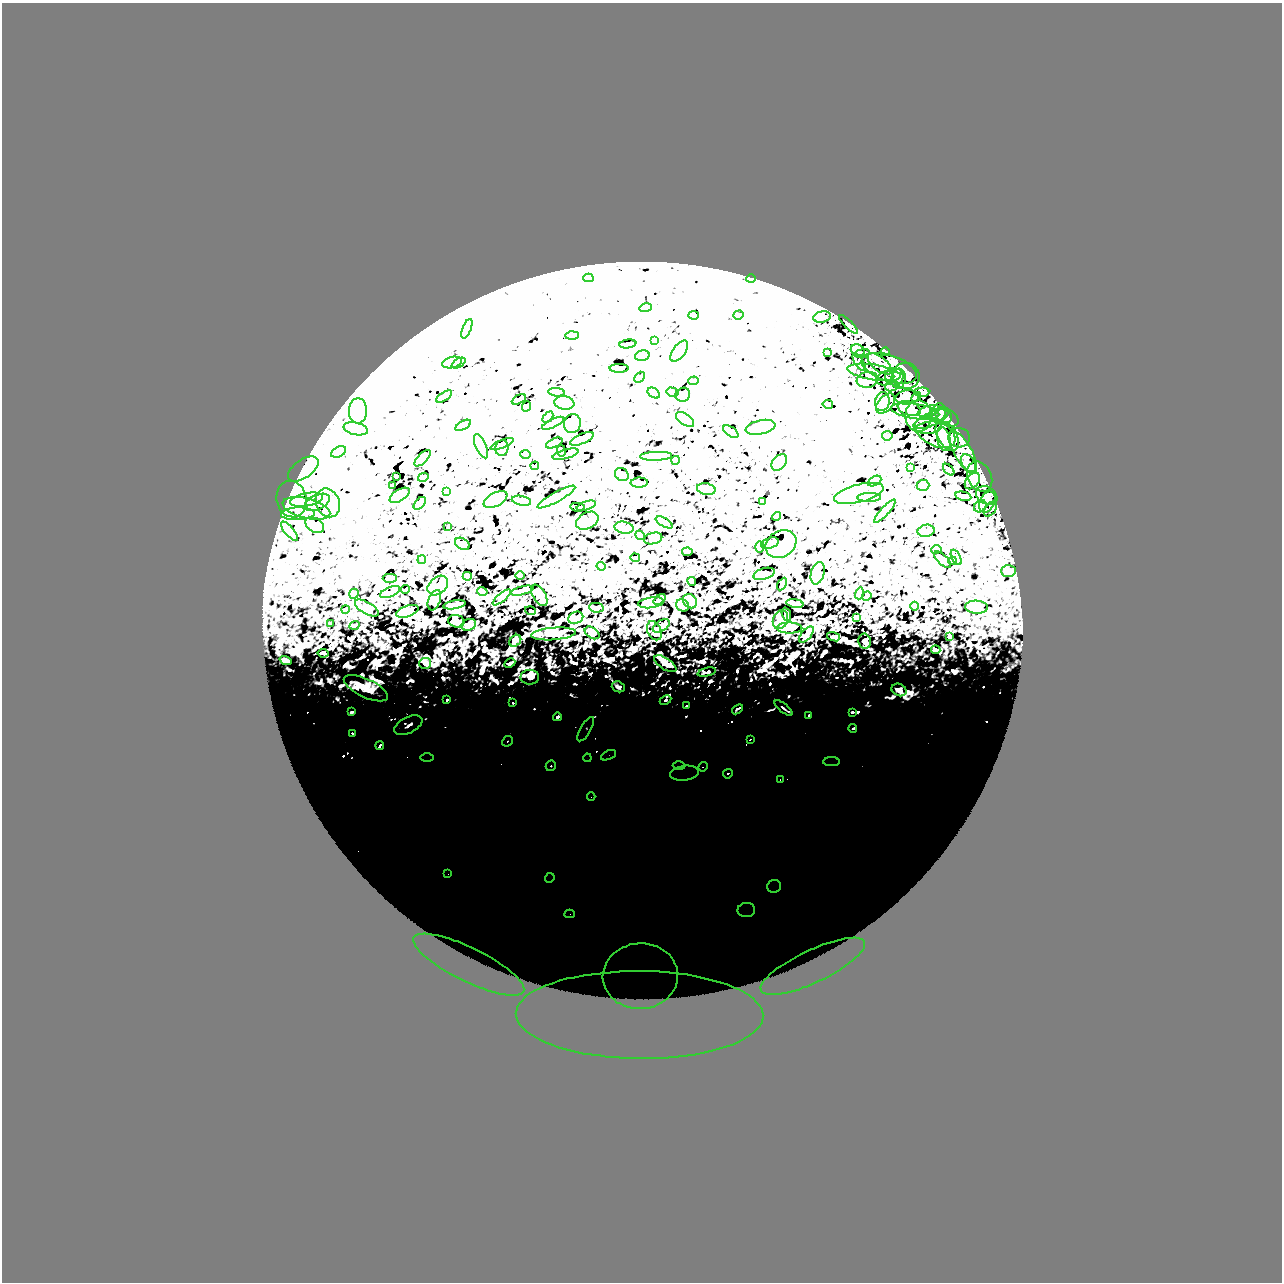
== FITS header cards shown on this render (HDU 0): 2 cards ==
NAXIS1  =                 1280
NAXIS2  =                 1280

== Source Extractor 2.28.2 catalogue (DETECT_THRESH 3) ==
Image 1280 x 1280 px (HDU 0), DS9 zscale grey, 1 PNG px = 1 image px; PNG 1284 x 1284 px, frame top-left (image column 1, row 1280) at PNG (2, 3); each listed source drawn as its Kron ellipse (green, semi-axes under 4 px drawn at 4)
Background 0.872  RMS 0.057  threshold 0.171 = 3 sigma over >= 5 px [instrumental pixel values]
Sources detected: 241; all 241 listed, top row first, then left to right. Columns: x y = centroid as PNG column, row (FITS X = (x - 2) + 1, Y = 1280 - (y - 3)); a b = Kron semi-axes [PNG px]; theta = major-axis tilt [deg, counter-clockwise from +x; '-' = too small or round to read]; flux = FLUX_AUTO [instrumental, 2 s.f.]
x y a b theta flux
588 278 5 4 - 4.7
751 279 5 3 - 3.8
646 308 6 3 10 4.7
694 315 5 3 - 5.9
739 315 5 4 - 4.2
822 317 9 5 10 12
848 324 12 3 -45 7.3
467 329 10 4 68 8.8
572 335 7 4 1 5.9
654 340 3 2 - 2.8
628 344 8 3 9 12
858 350 7 5 -22 9
679 351 12 6 53 13
885 352 5 4 - 9
827 353 4 4 - 4.7
862 353 8 4 9 6.3
642 355 7 5 13 7.6
859 362 10 4 -57 8.1
452 363 10 5 13 12
459 363 8 4 29 12
880 364 14 7 -39 25
619 368 9 3 0 15
889 368 29 13 -19 81
874 372 27 8 -9 40
906 376 14 13 - 30
639 377 6 4 45 5.6
894 377 9 8 - 21
885 378 9 7 22 13
898 379 10 7 82 21
867 380 11 8 9 15
694 381 5 4 - 4.8
892 386 7 5 23 10
556 392 8 4 -7 8.8
672 392 6 4 -14 5.4
922 392 7 4 3 17
654 393 7 4 -33 6.4
683 395 7 6 - 11
444 397 9 3 33 6.3
907 397 12 7 5 15
916 397 5 4 - 9.8
519 399 7 3 28 9.6
882 402 9 7 78 15
564 403 10 6 -9 15
828 404 5 3 - 9
886 404 11 7 48 18
527 406 5 3 - 2.8
909 409 12 7 -20 14
358 411 12 9 90 24
915 411 24 7 -8 30
929 411 11 5 17 17
939 412 9 7 80 15
918 416 15 13 89 45
941 416 11 7 -9 21
548 417 6 4 46 5.2
947 417 13 8 -30 18
685 419 10 5 -36 10
931 419 19 6 24 31
553 423 12 4 25 11
572 424 9 8 - 17
463 425 8 4 30 5.6
761 427 15 7 13 22
929 428 13 6 7 13
356 429 12 6 -12 14
731 432 9 4 -35 7.3
935 433 22 13 -28 63
887 436 5 4 - 6.5
947 436 16 9 -59 49
959 438 11 9 -6 20
582 439 12 5 24 37
944 439 12 6 -76 40
554 443 9 4 24 13
502 444 12 4 22 11
481 446 13 5 -66 12
502 448 8 6 78 8.3
561 451 6 4 -81 5.9
339 452 8 5 26 8.6
963 452 23 9 -62 50
525 454 5 3 - 3.3
566 454 13 4 15 12
656 456 16 3 2 19
423 458 10 4 45 20
676 460 4 3 - 3.3
779 462 9 6 50 12
969 463 10 6 -56 14
535 466 4 3 - 3.9
911 467 2 2 - 2.7
303 469 17 9 35 36
949 470 7 3 -47 9
622 474 7 6 - 17
396 476 3 2 - 3.5
423 477 5 4 - 13
980 477 16 12 -64 34
874 481 7 4 27 6.3
972 481 9 6 51 14
639 483 8 5 2 7.9
393 485 3 2 - 2.4
923 485 6 5 - 12
706 489 9 6 -10 10
447 492 3 3 - 2.6
859 493 25 9 14 39
400 495 11 5 32 18
987 495 11 8 -31 16
963 496 8 4 -12 10
556 497 21 5 29 20
869 497 12 4 1 12
291 499 18 15 -76 53
496 499 13 6 28 17
307 500 16 6 11 26
521 501 10 5 -10 14
762 501 3 3 - 2.9
317 502 13 7 24 28
987 502 11 7 65 17
328 503 15 11 -67 35
420 503 7 4 49 13
586 506 10 3 17 7.6
980 506 7 5 45 8.3
578 507 7 3 -11 11
306 508 24 10 -14 52
990 509 8 5 55 11
885 511 15 4 47 11
298 514 17 6 2 27
777 516 5 3 - 4.7
587 521 12 8 28 21
664 522 9 4 -29 8.1
315 525 10 7 -33 14
448 526 2 2 - 3.1
624 528 9 6 -12 10
289 531 12 4 -49 12
926 531 8 6 12 11
640 535 5 3 - 6.9
653 538 9 5 14 8.9
770 543 9 5 16 11
462 544 8 5 -31 9.7
781 544 16 13 32 42
760 547 6 4 90 4.5
936 549 5 3 - 3.8
687 552 5 3 - 5.5
956 557 8 4 -64 6.4
635 558 5 3 - 8.8
422 560 4 3 - 3.7
943 560 10 5 -44 10
952 561 4 3 - 2.9
601 566 4 4 - 4.3
1008 571 7 6 - 9.4
818 573 11 6 75 15
764 574 11 5 17 12
520 575 5 3 - 3.2
467 576 4 3 - 6.8
390 578 7 4 0 8.3
692 581 5 3 - 6.3
782 584 7 3 59 3.8
438 586 11 8 41 22
405 590 4 2 - 4.7
482 591 5 3 - 4.9
522 591 12 3 13 11
390 592 11 4 23 14
859 593 6 3 72 4.8
354 594 5 4 - 4.3
539 595 12 6 -59 10
867 596 5 4 - 4.2
502 597 11 4 40 8.2
660 599 7 3 38 7.6
434 600 10 6 68 12
690 601 8 6 -45 12
651 603 13 5 8 15
795 603 8 4 -8 7.2
454 605 11 3 10 6.7
682 605 6 6 - 8.1
915 606 4 3 - 3.1
976 607 11 6 -2 17
367 608 13 6 -30 13
596 608 7 4 -9 6
345 609 4 4 - 5.2
407 611 12 5 20 16
530 611 5 3 - 5.5
786 614 7 4 -71 8.4
856 617 3 3 - 8.2
576 618 8 6 23 11
780 620 10 7 69 16
456 621 8 6 -13 8.2
331 623 2 2 - 2.8
354 625 5 2 - 3.5
469 625 8 5 20 8.7
661 626 9 5 32 13
789 628 13 5 0 13
654 631 10 6 -64 12
592 633 8 5 -35 7.6
553 634 22 6 5 22
806 634 10 5 50 11
833 637 6 4 -18 4.9
949 637 3 3 - 7.4
515 641 7 5 45 6.8
865 641 7 6 - 8
936 650 4 3 - 6.5
323 653 5 2 - 6.8
286 660 6 3 -19 4.9
425 663 6 5 - 7
510 663 6 3 27 4.8
665 664 13 5 -33 15
707 672 9 4 13 6.5
530 677 9 7 1 13
618 687 7 5 -21 6.6
366 688 24 9 -25 31
899 690 8 6 -28 13
447 700 2 2 - 2.8
665 700 6 4 28 6
513 703 3 2 - 2.7
687 706 3 2 - 3.6
783 708 11 3 -40 9
737 709 6 2 39 6.3
352 712 3 2 - 3.5
852 712 4 3 - 3.9
809 715 3 2 - 2.5
557 717 4 3 - 5.2
408 725 15 8 26 20
853 728 4 3 - 4.8
586 729 14 5 60 15
352 734 3 2 - 3.5
750 740 3 2 - 3.6
507 741 6 4 42 5.8
380 746 4 2 - 5.3
609 755 8 4 26 6.7
427 758 7 4 0 6.7
587 758 4 3 - 5.3
832 762 8 4 0 7.2
679 765 6 4 1 5.9
551 766 5 5 - 7.5
703 767 5 4 - 4.3
685 773 14 7 8 23
728 774 5 4 - 9.5
780 780 3 3 - 3.5
591 796 4 3 - 3.4
448 874 3 2 - 3.1
550 878 5 4 - 5.3
774 886 7 6 - 16
746 910 9 7 1 22
570 914 5 4 - 6.1
469 965 61 17 -26 94
813 966 57 16 25 78
640 976 37 33 4 500
639 1015 124 44 0 2900